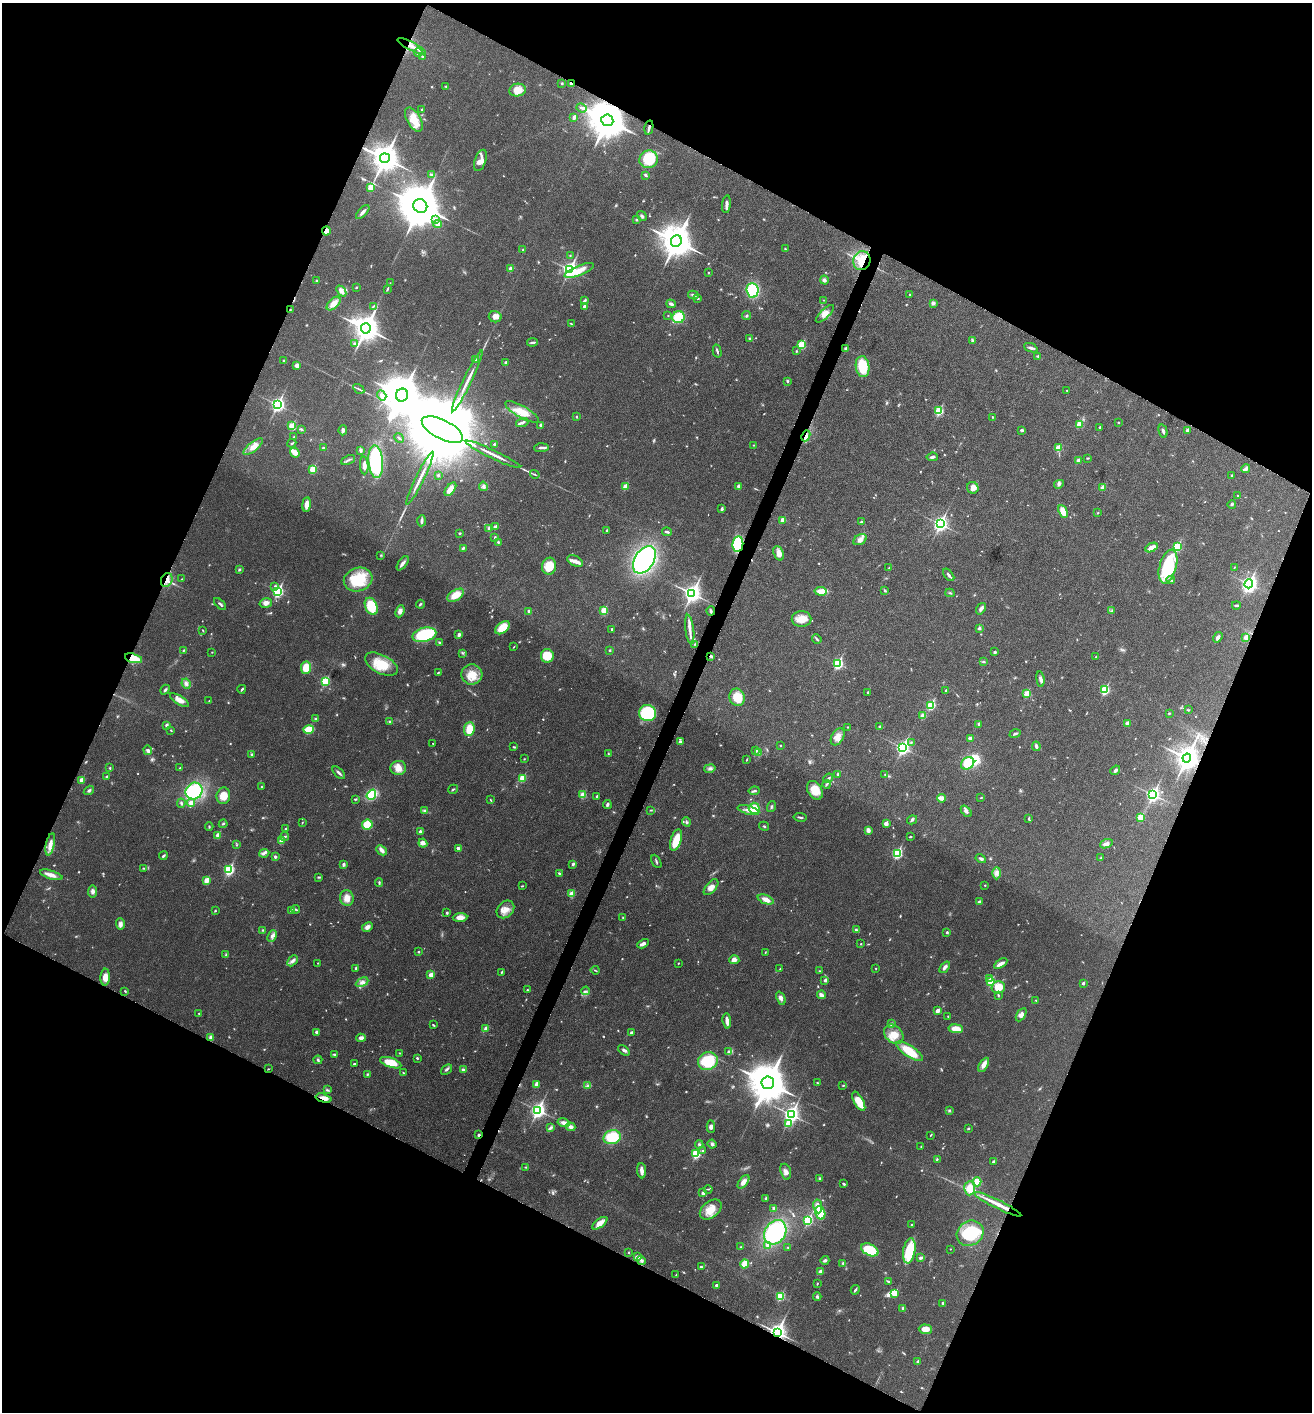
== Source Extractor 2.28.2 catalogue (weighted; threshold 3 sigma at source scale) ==
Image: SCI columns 148-5385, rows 13-5651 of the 5668 x 5660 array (HDU 1 of 3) = the unmasked area's bounding box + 8 px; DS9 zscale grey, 4 x 4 block average (1 PNG px = mean of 4 x 4 image px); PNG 1314 x 1414 px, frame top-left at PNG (2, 3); each listed source drawn as its Kron ellipse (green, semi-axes under 4 px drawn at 4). Shown black and unused: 45% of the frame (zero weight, under 5 of 9 exposures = <1% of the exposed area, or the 3 px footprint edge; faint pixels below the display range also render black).
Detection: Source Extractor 2.28.2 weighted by HDU 2 'WHT'. Background 0.027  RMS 0.0026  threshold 0.0105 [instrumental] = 3 sigma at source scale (4.09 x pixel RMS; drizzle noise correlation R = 1.36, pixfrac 0.8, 0.05/0.05 arcsec/px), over >= 5 px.
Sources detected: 789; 22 too faint to see at this stretch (4 x 4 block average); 1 inside a brighter object's white glare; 1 cosmic-ray / hot-pixel residue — neither listed nor drawn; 5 coinciding with a brighter row at this scale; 30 inside a brighter listed object's ellipse — not listed separately; of the other 730, all 500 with FLUX_AUTO >= 0.896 (the completeness limit of this list) listed and drawn (230 fainter detections not listed), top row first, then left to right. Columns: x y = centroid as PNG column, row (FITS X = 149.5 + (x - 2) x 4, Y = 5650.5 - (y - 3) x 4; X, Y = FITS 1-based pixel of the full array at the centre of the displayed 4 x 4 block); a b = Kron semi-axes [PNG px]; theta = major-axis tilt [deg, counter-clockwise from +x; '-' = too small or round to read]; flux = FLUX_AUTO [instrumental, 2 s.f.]
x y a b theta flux
412 46 15 3 -27 11
418 53 4 3 - 2.4
423 56 2 2 - 7.6
562 83 3 2 - 1.8
572 84 2 2 - 20
446 86 3 2 - 1.1
517 90 8 6 11 18
582 108 5 2 - 2.9
422 109 2 2 - 2.9
574 117 3 2 - 4.3
414 120 13 7 -60 25
607 120 6 6 - 5900
649 128 7 2 77 3.6
385 158 5 5 - 2500
649 159 9 9 - 66
480 160 11 5 69 15
431 175 2 2 - 0.94
645 175 4 2 - 2.6
371 187 2 2 - 45
726 204 9 3 84 5.5
420 206 7 6 - 9300
363 212 8 3 46 5.7
642 216 5 2 - 2.6
435 219 3 3 - 3
636 220 3 2 - 1.7
437 224 4 3 - 7.3
326 231 4 3 - 11
676 241 6 5 - 3900
785 249 3 2 - 1
523 250 2 2 - 1.1
570 255 2 2 - 1.4
862 261 9 8 - 39
511 269 2 2 - 21
570 270 3 3 - 470
579 270 15 5 22 20
708 272 2 2 - 1.3
824 280 4 3 - 3.8
316 281 2 2 - 1
390 283 3 2 - 0.92
356 287 3 2 - 1.1
387 289 4 2 - 1.7
753 290 7 6 - 63
341 291 6 3 -50 8.4
910 294 2 2 - 1.5
693 295 5 2 - 3.1
698 299 3 2 - 1.1
824 300 3 2 - 0.97
584 301 4 2 - 3.2
933 303 3 3 - 5.1
334 304 8 5 45 14
671 304 5 3 - 3.9
373 306 4 2 - 1.3
585 307 4 3 - 6.3
290 310 2 2 - 0.94
825 314 12 4 44 12
668 315 2 2 - 1.5
746 316 4 3 - 1.9
495 317 6 5 - 9.3
678 317 6 6 - 42
571 324 3 2 - 1
366 328 5 5 - 2100
750 339 3 2 - 2.7
973 340 4 2 - 2.4
532 342 5 2 - 3
354 344 3 3 - 2.4
802 345 2 2 - 92
1031 348 7 2 -22 4
846 349 2 2 - 8.4
717 351 6 2 -75 2.7
796 351 2 2 - 2
1038 356 3 2 - 1.7
475 359 3 2 - 3.1
283 361 2 2 - 2.9
506 363 2 2 - 9.9
297 365 4 3 - 5.8
863 367 10 6 -82 49
467 381 34 2 64 17
787 381 3 2 - 2.1
359 389 6 2 -32 1.8
1067 390 2 2 - 1.7
382 395 5 3 - 4.4
402 395 6 6 - 5900
278 404 3 3 - 400
939 411 2 2 - 100
522 412 19 6 -29 22
576 417 2 2 - 1.8
992 417 3 2 - 0.9
522 422 6 3 17 3.2
1118 423 2 2 - 1.1
1079 424 2 2 - 44
541 425 4 3 - 2.8
292 426 2 2 - 56
1100 427 2 2 - 5
301 429 3 2 - 2
343 430 5 2 - 4.9
442 430 22 9 -27 59000
1022 430 3 2 - 3.4
1187 430 2 2 - 10
1163 431 7 2 -76 3.2
806 436 5 3 - 5.3
294 437 2 2 - 1.4
399 438 5 2 - 1.2
292 443 4 2 - 1.7
494 444 2 2 - 2.9
754 445 2 2 - 0.98
253 447 12 4 40 12
323 447 2 2 - 0.99
541 448 7 2 4 3.7
1058 448 2 2 - 41
361 450 4 3 - 2.5
295 453 5 4 - 10
493 454 30 2 -26 14
932 457 6 3 7 3.4
1088 458 3 2 - 1.1
348 460 7 2 23 3.2
1078 460 2 2 - 15
376 462 16 7 -85 140
364 465 9 3 -87 7.6
313 469 2 2 - 60
1246 469 4 3 - 4.5
535 474 5 2 - 1.7
438 475 2 2 - 1.9
1232 475 3 2 - 0.93
420 478 29 2 64 14
1059 484 5 3 - 3.3
483 486 5 4 - 3.8
625 486 2 2 - 28
738 486 3 3 - 4.5
1103 487 2 2 - 20
973 488 6 5 - 11
450 489 8 4 52 11
1238 496 3 2 - 1.4
306 504 7 3 83 13
1232 504 4 3 - 2.1
722 509 3 2 - 2.8
1063 511 7 3 -67 17
1098 513 2 2 - 1.3
783 520 2 2 - 20
421 521 5 2 - 4.5
861 522 3 2 - 2
940 524 3 3 - 460
495 527 2 2 - 12
489 528 4 3 - 2.7
607 531 3 2 - 2.3
667 532 5 2 - 3.2
460 533 3 2 - 1.4
495 538 4 2 - 2.1
860 540 7 5 30 6.9
498 542 3 2 - 2.2
738 544 8 5 81 72
1177 546 3 2 - 110
1151 547 6 4 28 10
463 548 3 2 - 3
779 553 8 5 -68 9.7
381 555 2 2 - 1.2
644 560 15 9 57 220
575 561 8 5 -27 7.8
403 563 8 3 54 5.5
549 566 8 7 - 32
1168 567 17 8 74 86
1234 567 2 2 - 0.93
889 568 3 2 - 1
239 569 4 2 - 1.9
949 575 7 2 -50 3.5
182 579 2 2 - 1
167 580 7 5 64 9.7
358 580 14 11 18 61
1171 580 4 2 - 2.7
1249 584 4 3 - 370
275 586 2 2 - 3.1
278 591 3 2 - 210
821 591 6 4 -9 13
885 591 4 2 - 1.9
692 593 4 3 - 790
950 593 4 2 - 1.6
456 595 9 5 33 21
266 603 6 4 14 5.9
220 604 7 2 -44 2.7
420 604 4 2 - 1.9
1236 605 4 2 - 2.3
371 606 9 6 -65 41
981 609 6 4 54 4.5
604 610 2 2 - 49
400 611 6 4 68 6.9
529 611 2 2 - 4.3
711 611 4 2 - 2.2
1111 611 4 2 - 1.7
801 619 10 8 1 18
503 628 8 5 40 32
979 628 4 2 - 2.5
611 629 2 2 - 2.8
690 629 15 3 -83 7.9
203 630 3 2 - 1.1
424 635 12 7 14 97
459 635 4 2 - 4.9
1218 637 5 3 - 4.9
1246 637 3 2 - 10
817 639 5 2 - 2.1
439 643 3 2 - 2.1
695 644 3 2 - 1.2
514 647 3 2 - 1
184 650 3 2 - 1.4
609 650 2 2 - 1.5
212 652 2 2 - 0.92
995 652 4 2 - 2.5
462 653 3 2 - 1.2
547 656 7 6 - 32
711 656 3 2 - 2.8
1096 657 3 2 - 1.3
133 658 9 4 -16 26
983 662 4 2 - 1.7
381 664 18 9 -27 37
838 664 3 2 - 170
306 668 6 5 - 22
438 672 4 2 - 1.4
472 674 10 10 - 24
1040 679 8 3 -82 4.5
325 681 2 2 - 100
186 684 5 4 - 5
242 689 4 2 - 2.3
165 690 5 2 - 2.7
946 690 2 2 - 1.2
1105 690 3 2 - 120
868 693 2 2 - 1
1027 694 2 2 - 48
737 697 9 7 -70 31
179 700 11 4 -32 12
209 701 2 2 - 1.4
931 705 3 2 - 120
1188 710 3 2 - 1.4
648 713 8 8 - 92
1169 713 2 2 - 3
923 716 2 2 - 33
316 719 3 3 - 2.9
390 721 3 2 - 1.5
1127 723 2 2 - 12
979 724 2 2 - 6.8
167 725 2 2 - 8
880 726 3 2 - 2.3
848 727 2 2 - 0.93
469 729 7 5 85 34
171 730 2 2 - 1.2
309 730 5 4 - 35
1015 734 6 2 18 2.6
838 737 9 6 61 12
970 738 3 2 - 5.2
680 742 4 3 - 3
911 742 3 2 - 1.4
433 743 2 2 - 0.99
781 746 2 2 - 0.97
1036 746 5 2 - 4.6
514 747 3 2 - 1.4
903 748 3 2 - 410
148 750 5 3 - 4.8
755 750 2 2 - 2.2
758 752 3 2 - 2.2
252 754 2 2 - 1.5
608 754 3 2 - 1.3
1187 758 4 4 - 1700
524 759 2 2 - 0.92
747 760 3 2 - 0.9
968 763 7 5 35 37
110 768 3 2 - 1.3
180 768 3 2 - 1.3
398 768 8 7 - 14
710 768 6 3 12 4
1115 770 5 3 - 3.2
339 773 8 2 -45 4
838 774 3 2 - 2.6
885 775 3 2 - 1.3
106 777 2 2 - 7.4
522 778 2 2 - 64
828 778 5 2 - 2.1
82 780 2 2 - 30
827 784 4 2 - 1.8
261 787 3 2 - 1.3
453 789 5 2 - 1.9
89 790 5 3 - 2.4
815 790 10 7 -58 26
194 791 9 8 - 110
754 791 5 2 - 2.7
371 795 5 4 - 78
583 795 2 2 - 53
1153 795 3 3 - 420
223 796 8 7 - 17
597 796 2 2 - 4.9
941 798 4 2 - 14
981 798 3 2 - 0.98
355 799 3 2 - 1
491 800 4 2 - 1.2
181 803 4 3 - 2.4
191 803 4 4 - 6.9
607 804 4 3 - 3.2
771 807 5 2 - 2
754 808 5 5 - 21
651 810 3 2 - 1
748 810 11 4 -15 8.8
425 811 3 3 - 2.6
966 811 6 3 -48 4.6
800 817 6 2 -9 2.6
1140 817 2 2 - 49
1029 818 4 2 - 1.4
912 820 5 3 - 2.6
686 822 4 3 - 2.3
302 823 3 2 - 0.9
886 823 2 2 - 22
223 824 4 2 - 1.8
367 825 5 5 - 31
209 826 4 2 - 1.4
764 826 5 2 - 1.6
285 829 3 2 - 1.3
868 830 4 3 - 7.4
420 832 3 3 - 5.8
218 835 2 2 - 24
285 836 4 2 - 2.1
910 837 4 2 - 1.3
676 840 11 5 72 30
281 841 2 2 - 24
423 843 4 4 - 6.7
50 844 11 3 78 12
1106 844 6 3 19 5.6
236 845 3 2 - 1
458 848 4 2 - 5.2
382 850 6 3 -43 7.8
264 853 5 3 - 3.7
897 853 3 2 - 170
163 856 4 2 - 2.6
275 857 3 2 - 2.9
981 858 5 3 - 2.8
1101 858 3 2 - 2.5
656 861 7 2 -63 2
343 864 4 3 - 3.2
573 864 3 2 - 3.3
144 868 3 2 - 1.2
229 870 3 2 - 190
560 873 4 2 - 2.8
997 873 6 4 89 5.9
51 875 12 4 -17 9.7
318 877 3 2 - 1.3
207 880 2 2 - 31
379 882 4 2 - 1.9
985 885 2 2 - 1.2
522 886 3 2 - 1.1
711 887 9 5 49 8.9
92 892 6 4 82 5
572 894 2 2 - 41
347 898 8 6 -70 13
766 899 8 4 -20 10
979 902 2 2 - 5.4
296 909 4 2 - 2
505 909 10 7 46 13
215 911 3 2 - 1.4
291 911 2 2 - 6.3
447 913 2 2 - 2.6
460 917 7 4 4 10
623 917 3 2 - 0.96
120 924 5 4 - 6.1
367 927 6 4 27 6.7
263 930 2 2 - 1.3
856 930 3 2 - 1.8
947 932 3 2 - 1.9
272 936 6 3 66 4.8
643 944 6 3 29 6.2
861 944 2 2 - 1.9
419 952 2 2 - 1.6
765 952 3 2 - 1.1
226 955 3 2 - 1.1
734 960 5 4 - 7.4
292 961 6 3 46 5.3
318 963 2 2 - 1.2
678 963 2 2 - 1.5
1001 964 7 3 32 6.1
945 967 6 3 51 5.4
356 968 2 2 - 7.4
876 968 2 2 - 1.7
780 969 3 2 - 1.4
595 970 4 2 - 1.4
819 971 2 2 - 1.1
502 972 3 2 - 1.1
431 975 2 2 - 27
105 977 8 4 87 13
989 979 2 2 - 2.2
825 980 2 2 - 7.4
362 982 7 4 29 6.5
991 982 2 2 - 73
1083 983 2 2 - 6.1
998 987 7 6 - 22
527 990 2 2 - 2.1
125 991 3 2 - 1.3
586 991 4 2 - 2.1
821 995 4 2 - 7.7
998 995 3 2 - 1.7
781 998 7 3 -66 5.4
1036 1000 3 2 - 0.95
938 1011 4 3 - 7.4
199 1013 2 2 - 1.3
1021 1015 7 4 59 6.7
948 1016 2 2 - 1.8
727 1021 7 2 -84 10
891 1024 4 3 - 3
433 1025 4 2 - 1.4
485 1029 3 2 - 4.4
956 1029 7 4 -5 19
317 1032 3 3 - 4.2
631 1032 3 2 - 2.3
894 1034 11 8 -46 18
211 1038 4 3 - 5.8
361 1038 4 3 - 6
624 1050 6 3 -39 3.5
909 1051 15 5 -34 44
729 1052 3 3 - 2.3
399 1053 2 2 - 1.1
334 1054 3 2 - 2.1
417 1058 2 2 - 3.8
318 1060 4 2 - 1.9
708 1061 10 8 27 56
391 1063 11 4 -19 32
354 1064 3 2 - 1.8
984 1065 8 4 59 8.4
268 1069 2 2 - 0.9
447 1069 6 2 40 3
463 1070 4 3 - 3.3
403 1073 2 2 - 0.92
367 1074 3 2 - 1.8
768 1083 6 6 - 6300
817 1083 3 2 - 1
537 1084 4 3 - 7.2
588 1086 4 2 - 2
843 1086 4 2 - 0.96
327 1090 3 3 - 1.9
323 1098 8 4 -14 13
859 1101 10 4 -61 22
538 1110 3 3 - 510
949 1110 3 3 - 1.8
791 1115 3 3 - 570
564 1123 6 4 -14 5.7
788 1123 3 2 - 39
570 1127 5 4 - 5.4
711 1127 6 4 -88 4.5
550 1128 4 3 - 2.8
968 1128 3 2 - 1.5
478 1135 2 2 - 2.6
930 1135 2 2 - 1.1
612 1137 8 7 - 54
699 1144 4 3 - 2.5
712 1144 4 3 - 3.9
921 1147 3 2 - 0.97
703 1151 2 2 - 1.6
696 1154 2 2 - 130
937 1159 3 2 - 0.9
993 1162 3 2 - 2
526 1167 3 2 - 1.5
641 1171 8 3 -85 7.7
786 1172 8 5 -72 6.8
819 1178 3 3 - 1.5
743 1182 8 4 51 9.9
977 1182 4 3 - 22
844 1184 3 2 - 2.2
970 1188 7 5 86 23
708 1189 4 2 - 1.1
703 1193 2 2 - 12
766 1198 3 2 - 2.6
998 1204 26 3 -26 24
818 1206 7 3 -81 11
774 1208 4 3 - 3.9
711 1210 12 8 40 23
820 1213 7 5 -74 36
808 1220 3 2 - 150
600 1223 9 4 36 13
911 1225 2 2 - 3.9
775 1232 13 10 54 130
970 1233 14 12 33 68
767 1245 4 3 - 3.3
741 1247 2 2 - 1.1
788 1247 3 2 - 1.1
950 1249 2 2 - 1.2
870 1250 9 5 -26 52
909 1251 13 6 80 62
628 1252 3 2 - 1.3
637 1257 4 3 - 5.3
920 1258 4 3 - 2.6
641 1260 4 3 - 3.7
825 1260 4 3 - 3.3
843 1263 3 3 - 2.1
745 1264 4 3 - 22
701 1267 2 2 - 1.8
820 1271 2 2 - 9.9
676 1275 2 2 - 0.95
888 1281 3 2 - 1.3
817 1284 3 2 - 1.2
716 1285 2 2 - 5.9
855 1290 5 2 - 2.7
894 1293 3 2 - 40
780 1296 2 2 - 92
817 1296 4 3 - 2.7
943 1303 2 2 - 2
903 1308 3 2 - 3.4
925 1329 6 4 -4 14
777 1332 3 3 - 790
918 1362 2 2 - 9.2
Overlapping masked pixels (flux is a lower limit): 15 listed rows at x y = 412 46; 572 84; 607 120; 385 158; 326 231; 862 261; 806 436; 738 544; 167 580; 711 656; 133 658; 1187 758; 323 1098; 478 1135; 777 1332
Diffuse or blended objects may show on this block-average render without a row.